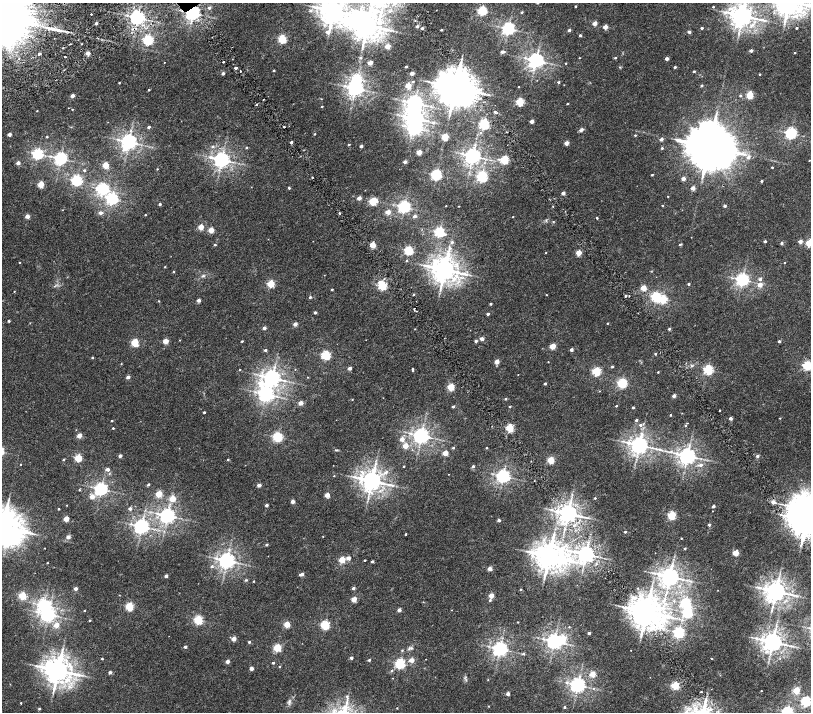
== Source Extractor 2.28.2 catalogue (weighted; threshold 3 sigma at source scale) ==
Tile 6 of 4 x 4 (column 2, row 2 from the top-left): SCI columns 1619-3236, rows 3175-4593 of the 6477 x 6411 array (HDU 1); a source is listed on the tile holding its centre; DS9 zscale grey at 2 x 2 block average (1 PNG px = mean of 2 x 2 image px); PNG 813 x 714 px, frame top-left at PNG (2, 3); no overlay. Shown black and unused: <1% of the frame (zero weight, under 2 of 4 exposures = <1% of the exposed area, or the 3 px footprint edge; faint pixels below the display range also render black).
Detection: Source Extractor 2.28.2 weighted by HDU 2 'WHT'; one run over the whole footprint, this tile lists its part. Background 0.00651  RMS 0.0027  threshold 0.0123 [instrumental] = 3 sigma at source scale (4.5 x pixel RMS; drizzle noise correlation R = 1.50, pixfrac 1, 0.0396/0.0396 arcsec/px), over >= 5 px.
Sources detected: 415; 8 inside a brighter object's white glare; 2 cosmic-ray / hot-pixel residue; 2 long thin detections or spike segments (spike, bleed or trail) — not listed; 1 coinciding with a brighter row at this scale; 1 inside a brighter listed object's ellipse — not listed separately; the other 401 listed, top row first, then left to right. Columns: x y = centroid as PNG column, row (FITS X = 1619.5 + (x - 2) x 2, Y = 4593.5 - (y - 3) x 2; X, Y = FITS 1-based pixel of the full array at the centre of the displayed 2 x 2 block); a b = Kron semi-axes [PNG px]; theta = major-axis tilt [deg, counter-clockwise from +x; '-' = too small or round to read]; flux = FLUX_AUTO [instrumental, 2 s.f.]
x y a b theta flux
575 6 2 2 - 0.72
713 7 2 2 - 0.57
209 8 3 2 - 1.4
482 10 3 3 - 61
310 11 4 3 - 1.3
334 11 7 7 - 820
522 12 2 2 - 0.72
193 13 4 3 - 220
91 14 2 2 - 0.7
743 16 6 5 - 540
137 18 4 4 - 230
96 23 2 2 - 1.7
595 23 2 2 - 6
367 25 8 7 - 920
417 26 2 2 - 2.1
605 27 2 2 - 6
422 28 2 2 - 1.3
702 28 2 2 - 1.3
797 28 2 2 - 0.72
53 29 22 4 -16 6.4
508 29 4 4 - 160
441 30 2 2 - 0.8
569 30 2 2 - 1.9
689 32 2 2 - 2.2
580 35 2 2 - 1.2
282 39 3 3 - 38
148 40 3 3 - 78
82 44 2 2 - 0.28
387 46 3 2 - 8.7
63 48 2 2 - 0.36
751 51 2 2 - 2.1
502 52 3 2 - 2.4
88 53 2 2 - 6.2
795 53 2 2 - 0.47
39 54 2 2 - 1.6
65 56 2 2 - 1.3
360 58 3 3 - 0.7
579 58 2 2 - 0.31
615 58 3 2 - 0.58
667 58 2 2 - 3.1
536 60 4 4 - 280
164 62 2 2 - 0.19
370 63 2 2 - 7.6
566 63 2 2 - 0.39
406 66 2 2 - 0.64
620 67 3 3 - 0.4
675 67 2 2 - 1.1
235 68 2 2 - 1.9
274 70 2 2 - 0.58
240 71 2 2 - 0.65
694 71 2 2 - 0.96
223 73 2 2 - 1.9
412 73 2 2 - 4.4
760 74 2 2 - 0.55
413 81 3 2 - 0.54
559 82 2 2 - 1.1
119 83 2 2 - 0.45
702 85 2 2 - 0.86
345 86 6 4 -16 1.6
408 86 3 3 - 13
455 87 9 8 - 1800
519 87 2 2 - 0.21
355 88 4 4 - 260
149 90 3 2 - 0.52
750 95 3 3 - 25
72 96 2 2 - 5.2
740 96 3 2 - 0.67
264 99 2 2 - 0.63
321 99 3 2 - 0.25
520 102 3 3 - 32
567 103 2 2 - 0.49
256 104 2 2 - 1.2
322 106 2 2 - 0.46
72 109 2 2 - 0.32
37 111 2 2 - 0.31
495 112 4 2 - 0.53
415 118 5 4 - 310
532 121 2 2 - 4.5
433 123 4 3 - 1.1
484 124 3 3 - 77
149 127 2 2 - 1.6
581 130 6 4 41 1.4
506 132 2 2 - 0.72
480 133 3 2 - 0.37
791 133 3 3 - 120
9 134 2 2 - 4
315 134 2 2 - 0.57
635 135 3 2 - 0.59
47 137 2 2 - 0.51
445 137 3 3 - 21
661 139 2 2 - 2.6
129 142 4 4 - 280
291 142 2 2 - 1.5
566 143 2 2 - 5.5
349 144 2 2 - 0.65
213 146 3 3 - 0.95
361 146 2 2 - 1.7
709 147 12 10 -13 3100
246 148 3 2 - 0.65
662 148 2 2 - 0.89
419 152 2 2 - 8.8
38 154 3 3 - 99
473 156 4 4 - 290
748 157 3 3 - 2.3
61 158 4 4 - 140
222 160 4 4 - 290
504 160 3 3 - 39
809 160 2 2 - 0.27
405 162 2 2 - 3.3
18 163 2 2 - 3.9
105 165 3 3 - 14
772 167 2 2 - 0.63
157 169 2 2 - 0.3
84 170 2 2 - 0.78
436 175 3 3 - 94
652 175 2 2 - 0.57
312 177 2 2 - 0.46
482 177 3 3 - 81
683 179 2 2 - 4.5
77 181 3 3 - 89
761 181 2 2 - 0.65
41 184 3 3 - 19
251 187 2 2 - 0.16
289 188 2 2 - 0.89
693 188 2 2 - 5.1
103 189 4 4 - 110
365 190 2 2 - 0.15
563 193 2 2 - 3.8
668 196 2 2 - 0.32
359 198 2 2 - 4.6
112 199 4 4 - 120
373 201 3 3 - 30
376 201 2 2 - 4
160 204 2 2 - 1.1
662 205 3 2 - 0.38
446 206 2 2 - 0.31
459 206 2 2 - 0.24
553 206 2 2 - 0.25
725 206 2 2 - 1.5
404 207 4 3 - 150
388 212 2 2 - 7.6
100 213 3 2 - 2.9
339 213 2 2 - 0.63
145 215 2 2 - 0.41
27 216 2 2 - 6.2
415 216 2 2 - 2.1
513 217 2 2 - 0.27
597 218 2 2 - 0.77
546 221 4 3 - 0.53
553 222 3 2 - 0.33
201 227 3 2 - 12
211 230 3 2 - 12
439 232 4 3 - 73
765 241 2 2 - 1.2
800 241 2 2 - 5.3
452 242 4 3 - 0.89
781 243 3 3 - 0.92
809 243 3 3 - 19
680 244 3 2 - 0.8
215 245 2 2 - 0.92
372 245 3 2 - 15
409 251 3 3 - 52
546 253 2 2 - 0.27
579 253 3 2 - 12
407 260 3 2 - 0.54
19 262 2 2 - 0.34
784 263 2 2 - 0.4
165 267 2 2 - 0.37
445 270 6 6 - 730
173 272 2 2 - 0.65
203 276 6 3 18 0.98
760 279 3 3 - 1.7
742 280 4 4 - 170
271 284 3 3 - 26
689 284 2 2 - 1.1
760 285 2 2 - 5.9
382 286 4 3 - 51
643 288 3 2 - 11
332 289 2 2 - 0.77
14 291 2 2 - 0.24
414 294 2 2 - 0.71
546 295 2 2 - 0.22
625 296 3 2 - 1.1
629 296 2 2 - 0.67
310 297 3 2 - 0.99
656 297 3 3 - 62
199 300 2 2 - 3.1
159 301 2 2 - 0.4
491 304 2 2 - 1.1
414 309 3 2 - 0.42
315 312 2 2 - 1.5
488 314 2 2 - 1.6
9 321 2 2 - 1
608 323 2 2 - 0.43
295 324 2 2 - 4.1
264 328 2 2 - 2.6
415 329 2 2 - 0.23
669 329 3 2 - 1
482 339 2 2 - 4.6
180 340 2 2 - 0.25
165 341 3 2 - 9.9
242 341 2 2 - 0.49
476 341 2 2 - 1.6
779 341 2 2 - 1.3
135 343 3 3 - 31
552 346 3 2 - 13
265 350 2 2 - 1.4
571 350 2 2 - 2.7
655 354 3 2 - 0.54
326 355 3 3 - 56
92 358 3 3 - 0.54
497 362 2 2 - 7.1
548 362 2 2 - 0.23
121 364 3 2 - 0.23
692 366 6 2 2 0.65
807 366 3 3 - 48
612 367 2 2 - 0.77
350 368 2 2 - 3.5
295 369 2 2 - 0.21
412 369 2 2 - 0.65
240 370 2 2 - 0.32
708 370 3 3 - 65
596 371 3 3 - 48
658 372 2 2 - 0.5
518 375 2 2 - 0.17
128 377 2 2 - 3.4
308 377 2 2 - 0.22
272 378 5 4 - 330
622 383 3 3 - 63
545 384 2 2 - 1.2
451 387 3 3 - 24
599 391 3 2 - 0.22
266 394 5 4 - 220
674 396 2 2 - 3.9
352 399 2 2 - 0.41
505 399 2 2 - 0.92
301 403 2 2 - 6.3
453 406 2 2 - 1.2
510 406 2 2 - 0.71
616 406 2 2 - 0.46
633 407 2 2 - 0.68
720 410 2 2 - 1.9
204 412 2 2 - 0.9
671 415 2 2 - 0.59
730 418 2 2 - 2.1
780 418 2 2 - 0.34
636 420 2 2 - 0.93
112 421 2 2 - 0.67
640 425 3 3 - 1.3
686 425 3 3 - 0.55
113 428 2 2 - 0.69
510 428 3 3 - 39
410 433 7 4 -11 1.8
79 436 3 2 - 7.7
421 436 4 4 - 270
277 437 3 3 - 70
402 439 2 2 - 5.7
639 445 4 4 - 390
405 446 3 2 - 10
453 448 2 2 - 0.84
487 448 2 2 - 0.41
336 450 4 3 - 0.49
445 453 3 2 - 11
120 456 2 2 - 2.3
687 456 4 4 - 330
757 456 5 4 - 0.94
78 458 3 3 - 30
228 459 2 2 - 0.68
63 460 2 2 - 0.83
551 460 3 3 - 22
21 465 2 2 - 0.27
701 465 4 4 - 1.4
404 466 2 2 - 0.42
473 466 2 2 - 1.1
108 469 3 2 - 2.4
386 472 5 3 - 1.6
448 474 2 2 - 0.18
334 476 2 2 - 0.26
503 476 4 4 - 170
372 481 5 5 - 520
148 484 2 2 - 1.1
259 485 2 2 - 3.8
101 489 4 4 - 160
79 490 3 2 - 0.5
159 494 3 3 - 18
572 494 4 3 - 0.64
327 495 2 2 - 7.9
92 497 3 3 - 5.4
172 498 3 3 - 13
595 498 3 2 - 0.61
292 502 2 2 - 4.3
773 502 2 2 - 4.9
67 505 2 2 - 0.24
266 505 2 2 - 2.3
713 506 2 2 - 2.7
130 508 2 2 - 2.1
59 509 2 2 - 0.65
809 510 10 7 -11 1300
557 511 8 4 -5 3.1
568 514 4 4 - 460
672 515 3 3 - 39
167 516 4 4 - 240
66 519 3 2 - 11
499 520 2 2 - 2
574 525 4 3 - 1.2
709 525 2 2 - 1.6
141 526 4 4 - 240
3 527 10 9 - 1700
625 532 2 2 - 1.1
406 534 2 2 - 0.63
323 536 2 2 - 0.25
68 537 2 2 - 4.4
681 538 2 2 - 0.34
266 545 2 2 - 1.2
45 548 2 2 - 0.27
685 548 2 2 - 0.75
736 553 3 3 - 15
586 554 5 4 - 320
549 556 6 6 - 840
348 558 2 2 - 4.6
561 559 10 7 -8 34
342 560 3 3 - 17
365 560 2 2 - 0.55
227 561 4 4 - 300
372 561 2 2 - 1.6
47 563 2 2 - 0.34
212 566 3 3 - 1.1
490 569 2 2 - 5.9
652 573 5 2 - 0.71
302 574 4 2 - 2.8
166 576 2 2 - 2.6
670 576 4 4 - 420
246 580 4 4 - 0.61
253 581 2 2 - 0.34
353 588 2 2 - 1.8
638 588 3 3 - 0.46
76 589 2 2 - 3
521 589 2 2 - 0.48
776 591 5 5 - 510
119 595 3 2 - 0.22
22 596 3 3 - 33
491 596 2 2 - 9.5
354 599 3 2 - 10
490 600 3 2 - 0.86
686 603 4 3 - 79
129 607 3 3 - 41
84 610 2 2 - 0.38
399 610 2 2 - 3.4
451 610 2 2 - 0.2
646 612 8 7 - 1300
687 613 3 3 - 70
48 614 4 4 - 200
90 620 2 2 - 0.62
198 620 3 3 - 52
518 622 2 2 - 0.29
287 624 3 3 - 16
56 625 3 2 - 7.1
325 625 3 3 - 50
569 627 2 2 - 0.39
679 632 3 3 - 98
589 633 2 2 - 1.7
234 639 2 2 - 6.9
554 641 4 4 - 250
249 642 2 2 - 1.1
773 642 5 4 - 460
185 647 2 2 - 1.7
277 648 3 3 - 36
411 648 5 4 - 1
500 649 4 4 - 230
402 650 3 3 - 0.61
523 654 3 3 - 0.88
351 658 2 2 - 1.9
712 658 2 2 - 0.35
102 659 2 2 - 0.68
369 660 2 2 - 1.1
411 660 2 2 - 6.9
227 661 2 2 - 3.8
273 663 2 2 - 0.82
400 664 3 3 - 73
279 666 2 2 - 0.53
251 668 2 2 - 3.9
58 670 7 6 - 810
392 671 3 3 - 0.5
110 672 2 2 - 2.4
592 674 3 3 - 12
393 678 2 2 - 0.15
488 680 2 2 - 0.19
578 685 4 4 - 240
675 685 3 3 - 36
593 688 3 2 - 0.42
796 690 3 3 - 21
761 691 2 2 - 0.26
701 692 2 2 - 0.52
508 694 2 2 - 3.6
289 701 5 4 - 1.1
806 701 3 3 - 72
21 703 2 2 - 0.43
564 707 2 2 - 0.75
397 708 2 2 - 0.25
39 709 2 2 - 0.74
787 712 3 3 - 110
Overlapping masked pixels (flux is a lower limit): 2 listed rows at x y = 193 13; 646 612
Isophote crosses this tile's border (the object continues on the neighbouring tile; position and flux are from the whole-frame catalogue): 8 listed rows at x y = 334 11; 743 16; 809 243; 807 366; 809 510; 3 527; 806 701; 787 712
Diffuse or blended objects may show on this block-average render without a row.